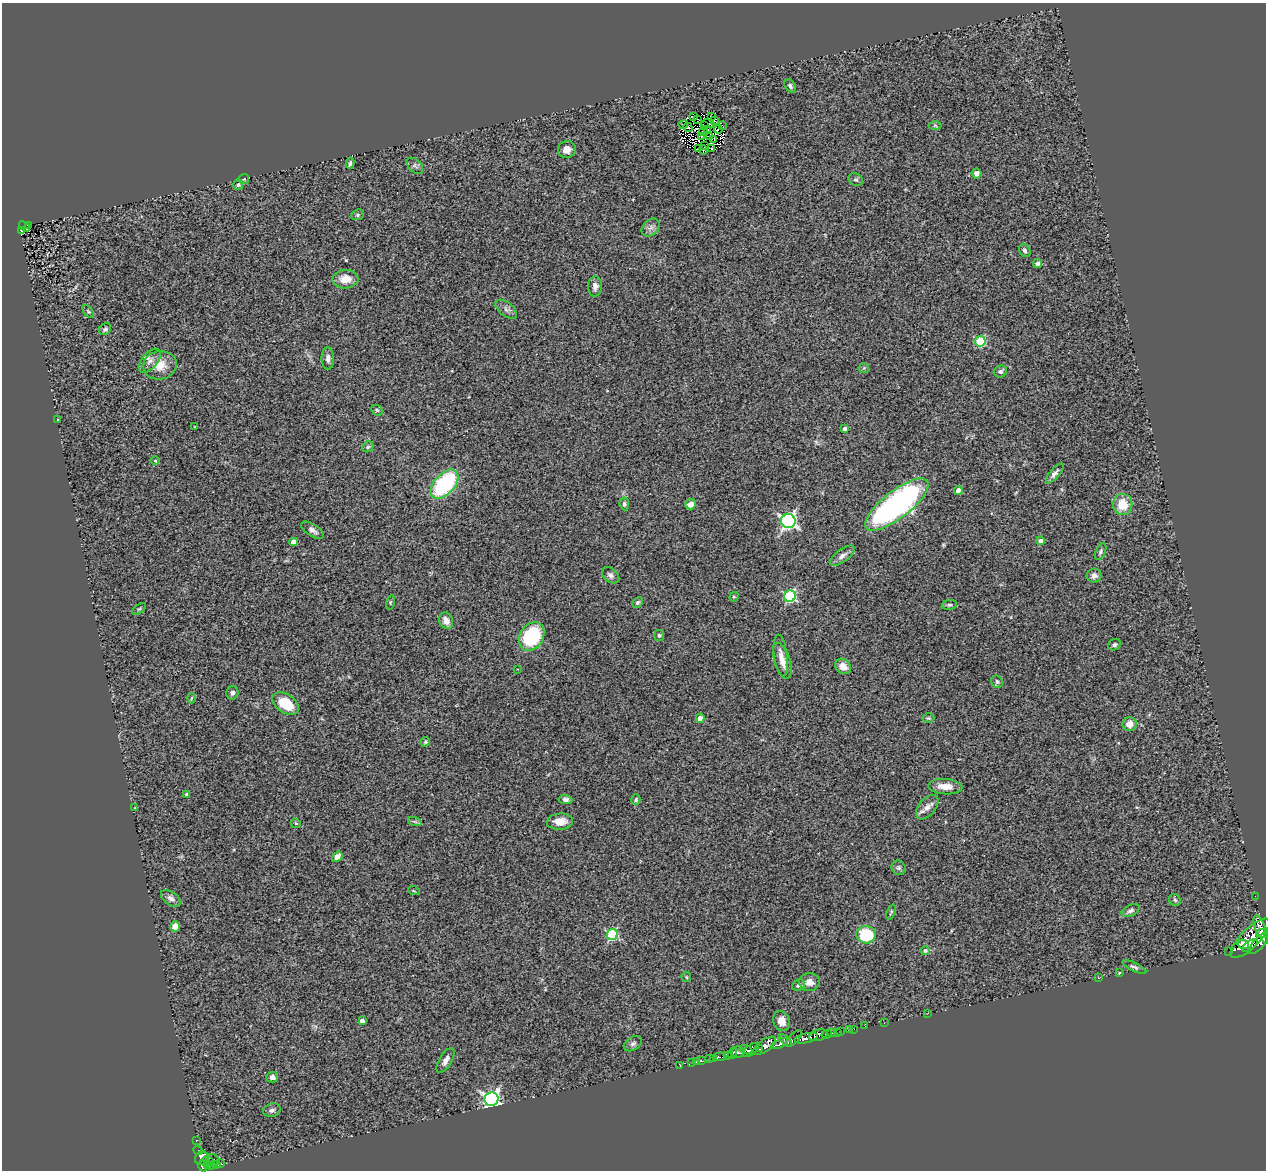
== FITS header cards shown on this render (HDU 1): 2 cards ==
NAXIS1  =                 1264
NAXIS2  =                 1168

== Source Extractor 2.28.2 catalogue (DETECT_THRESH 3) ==
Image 1264 x 1168 px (HDU 1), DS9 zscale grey, 1 PNG px = 1 image px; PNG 1268 x 1172 px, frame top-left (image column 1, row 1168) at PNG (2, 3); each listed source drawn as its Kron ellipse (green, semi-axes under 4 px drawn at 4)
Background 0.751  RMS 0.11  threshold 0.325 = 3 sigma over >= 5 px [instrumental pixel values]
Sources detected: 172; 3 with non-positive FLUX_AUTO (blend fragments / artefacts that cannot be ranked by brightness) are neither listed nor drawn; the other 169 listed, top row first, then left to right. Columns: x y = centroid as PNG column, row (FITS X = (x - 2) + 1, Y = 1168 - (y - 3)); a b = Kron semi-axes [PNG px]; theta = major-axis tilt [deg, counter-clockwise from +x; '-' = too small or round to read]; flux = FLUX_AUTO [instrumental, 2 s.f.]
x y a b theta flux
790 86 7 5 -57 16
712 116 3 2 - 5.1
694 117 3 2 - 12
698 119 3 2 - 7.5
715 120 3 2 - 2.4
708 124 6 3 -8 2.2
683 125 5 2 - 13
722 125 2 2 - 3.6
935 125 6 4 -1 11
705 126 3 2 - 5.9
688 127 5 3 - 3.4
718 129 4 2 - 7.5
708 130 3 2 - 9.4
703 132 4 3 - 9.3
701 136 3 3 - 8.9
710 137 3 2 - 4.5
714 139 4 2 - 9.4
704 145 3 2 - 5.3
567 149 9 8 - 46
698 149 2 2 - 9.2
712 149 4 3 - 19
703 150 4 3 - 15
350 163 5 3 - 13
415 166 10 6 -43 20
976 173 5 5 - 36
244 179 5 5 - 11
856 180 7 6 - 15
238 185 5 5 - 13
358 215 6 5 - 12
28 225 3 3 - 26
24 226 6 3 -37 54
650 228 10 7 45 32
22 231 3 3 - 22
1025 251 7 5 -53 23
1038 264 4 4 - 17
345 279 13 9 3 93
595 286 10 7 89 38
506 309 12 7 -39 30
88 312 7 4 -51 11
105 329 6 5 - 15
980 341 5 5 - 410
328 358 11 6 -88 29
150 361 14 8 50 46
160 365 17 14 12 130
864 368 5 5 - 9.5
1000 371 7 5 22 21
377 410 6 5 - 11
57 420 3 2 - 7.9
195 427 3 3 - 5.5
845 429 4 4 - 22
368 447 6 5 - 12
155 461 4 3 - 5.3
1055 473 12 4 50 28
444 484 17 10 48 780
958 490 4 4 - 60
624 504 6 4 -83 15
691 504 5 5 - 64
897 505 38 13 38 2000
1123 505 10 9 - 140
788 521 7 7 - 1800
312 530 13 6 -33 31
1041 541 4 4 - 32
294 542 4 4 - 71
1101 552 9 5 65 15
842 556 15 6 35 40
611 575 10 6 -40 28
1094 575 7 7 - 30
790 596 6 5 - 760
734 597 5 4 - 8.8
390 602 7 3 77 7.8
637 602 6 4 44 13
949 605 7 5 9 14
139 609 8 4 35 10
446 621 8 6 -64 54
659 635 5 5 - 13
532 636 15 11 59 570
1114 645 6 5 - 16
781 656 21 6 -83 54
782 661 19 7 -73 71
843 666 8 7 - 76
517 669 3 2 - 6.4
997 682 6 5 - 14
232 693 7 6 - 20
191 698 5 3 - 7.2
286 704 15 9 -34 220
700 718 4 4 - 69
929 718 6 5 - 10
1130 724 7 7 - 73
425 742 5 4 - 12
945 787 17 7 -4 88
186 794 3 3 - 6.8
566 799 7 5 -3 21
636 800 5 4 - 11
927 807 14 8 49 52
135 808 3 2 - 6.5
415 822 7 4 -19 13
560 822 13 8 4 88
296 823 5 4 - 8.9
337 857 6 4 38 120
899 868 7 6 - 17
414 891 6 3 -18 7.2
1255 896 2 2 - 6.6
171 898 11 6 -36 31
1175 900 6 5 - 13
1131 911 9 5 26 22
891 912 8 3 67 9.1
175 926 5 4 - 71
1261 929 15 5 -67 1600
612 934 5 5 - 690
1262 934 6 4 -8 1000
866 935 10 9 - 340
1250 938 26 9 45 4300
1259 943 14 5 47 1200
1243 944 6 4 -10 1000
1250 945 9 4 35 1100
925 951 4 4 - 16
1229 951 2 2 - 7.3
1134 967 13 4 -26 21
1119 973 3 2 - 11
686 977 5 4 - 8.8
1099 978 3 2 - 42
810 982 10 8 0 55
799 985 7 5 22 20
928 1013 2 2 - 57
362 1021 4 4 - 32
781 1021 10 8 -68 63
884 1023 2 2 - 15
865 1026 3 2 - 5.5
854 1029 2 2 - 15
850 1030 3 2 - 13
837 1032 2 2 - 15
841 1032 3 2 - 14
832 1033 3 2 - 31
827 1034 5 2 - 79
818 1035 9 5 16 1000
806 1038 11 4 13 960
794 1039 10 4 47 310
786 1041 8 3 -44 210
633 1044 10 6 32 23
780 1044 9 4 25 450
764 1046 13 6 35 600
760 1049 3 2 - 110
746 1050 7 3 -23 320
751 1050 9 5 40 640
738 1052 6 6 - 490
732 1053 6 4 76 8.8
727 1056 3 2 - 120
720 1057 7 3 4 130
714 1058 3 3 - 14
710 1059 3 3 - 90
446 1060 14 6 59 38
701 1061 3 3 - 43
697 1062 3 2 - 10
692 1063 3 2 - 6.2
680 1066 3 2 - 8.8
272 1077 6 5 - 31
492 1099 7 6 - 2400
272 1110 9 6 18 22
196 1141 2 2 - 4
198 1151 5 3 - 29
201 1158 7 6 - 190
214 1159 7 2 -35 37
209 1161 4 3 - 25
205 1162 4 3 - 130
208 1164 3 3 - 33
221 1164 3 3 - 49
211 1165 3 3 - 130
216 1165 4 3 - 240
203 1166 5 4 - 320
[3 non-positive-flux detections neither listed nor drawn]